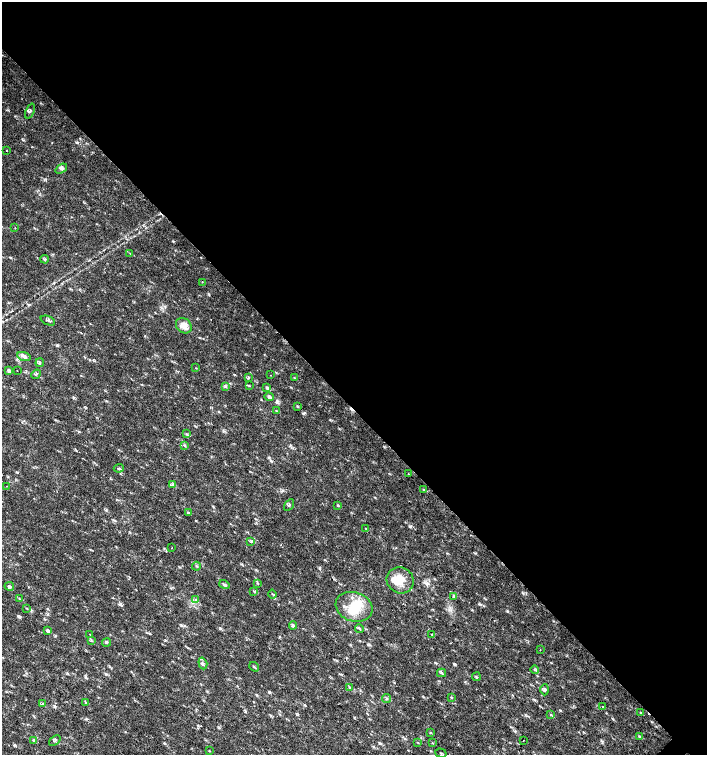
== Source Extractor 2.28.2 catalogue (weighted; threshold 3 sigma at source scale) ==
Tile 3 of 4 x 4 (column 3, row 1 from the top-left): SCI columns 3044-4453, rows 4518-6023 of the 6023 x 6029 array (HDU 1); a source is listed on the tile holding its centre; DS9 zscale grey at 2 x 2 block average (1 PNG px = mean of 2 x 2 image px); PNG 709 x 757 px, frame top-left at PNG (2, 2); each listed source drawn as its Kron ellipse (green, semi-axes under 4 px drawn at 4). Shown black and unused: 54% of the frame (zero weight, under 2 of 3 exposures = <1% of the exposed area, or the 3 px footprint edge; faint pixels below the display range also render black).
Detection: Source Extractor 2.28.2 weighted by HDU 2 'WHT'; one run over the whole footprint, this tile lists its part. Background 0.0182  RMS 0.003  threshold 0.0136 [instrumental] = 3 sigma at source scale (4.5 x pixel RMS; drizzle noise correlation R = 1.50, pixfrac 1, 0.0396/0.0396 arcsec/px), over >= 5 px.
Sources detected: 85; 1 inside a brighter object's white glare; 1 cosmic-ray / hot-pixel residue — neither listed nor drawn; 3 inside a brighter listed object's ellipse — not listed separately; the other 80 listed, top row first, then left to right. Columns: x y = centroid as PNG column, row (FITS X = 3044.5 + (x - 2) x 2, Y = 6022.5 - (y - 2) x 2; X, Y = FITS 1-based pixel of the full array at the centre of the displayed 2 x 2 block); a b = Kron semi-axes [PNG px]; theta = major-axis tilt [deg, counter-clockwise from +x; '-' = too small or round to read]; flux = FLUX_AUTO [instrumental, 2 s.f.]
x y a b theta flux
30 111 8 3 68 1.2
7 150 2 2 - 0.35
61 169 6 4 37 1.6
15 228 2 2 - 0.34
130 253 2 2 - 0.34
45 259 4 3 - 0.85
202 282 2 2 - 0.44
48 321 7 2 -23 0.93
184 326 8 7 - 5.9
24 356 7 4 -18 2
40 363 4 3 - 0.86
196 368 3 2 - 0.31
9 371 4 3 - 1.7
17 371 2 2 - 0.3
36 374 5 3 - 0.92
270 375 2 2 - 0.66
248 378 3 2 - 0.55
294 378 3 2 - 0.39
226 386 3 2 - 0.65
249 386 3 2 - 0.45
267 388 4 3 - 1.1
269 397 5 3 - 1.5
297 406 3 2 - 0.57
276 410 4 3 - 0.7
187 434 4 3 - 0.85
184 446 3 2 - 0.6
119 468 5 2 - 0.84
408 473 2 2 - 0.33
173 484 3 3 - 0.97
6 486 2 2 - 0.79
423 490 3 2 - 0.46
289 505 6 2 57 0.73
338 505 4 2 - 0.52
188 512 3 2 - 0.59
365 528 3 2 - 0.36
251 542 3 2 - 0.49
172 548 2 2 - 0.73
196 566 4 2 - 0.66
400 580 14 12 -30 12
224 584 5 3 - 1.1
258 584 3 2 - 0.47
9 586 5 3 - 1.5
254 591 4 2 - 0.56
272 594 4 2 - 0.76
454 596 3 3 - 0.99
19 598 3 2 - 0.4
195 600 4 3 - 0.95
354 607 19 14 -18 16
26 608 3 2 - 0.39
293 625 4 3 - 0.98
359 628 4 2 - 0.79
48 630 3 3 - 1.7
432 634 3 2 - 0.36
90 635 2 2 - 0.59
91 641 3 2 - 0.59
106 642 4 2 - 0.57
540 650 2 2 - 0.26
203 663 6 2 -72 1.2
254 667 5 2 - 0.78
534 670 4 2 - 0.75
442 673 4 2 - 0.65
476 677 4 2 - 0.71
350 687 3 2 - 0.6
545 690 5 3 - 1.1
451 697 3 2 - 0.56
387 699 5 3 - 0.82
85 702 3 2 - 0.55
42 704 3 2 - 0.54
602 706 3 2 - 0.3
640 712 3 2 - 0.4
551 715 3 2 - 0.41
431 733 3 2 - 0.38
640 737 3 2 - 0.47
34 740 4 3 - 1.6
523 740 2 2 - 0.72
55 741 6 3 40 1.2
418 743 3 2 - 0.39
432 743 3 2 - 0.37
209 751 3 2 - 0.37
441 753 6 2 -17 0.4
Diffuse or blended objects may show on this block-average render without a row.